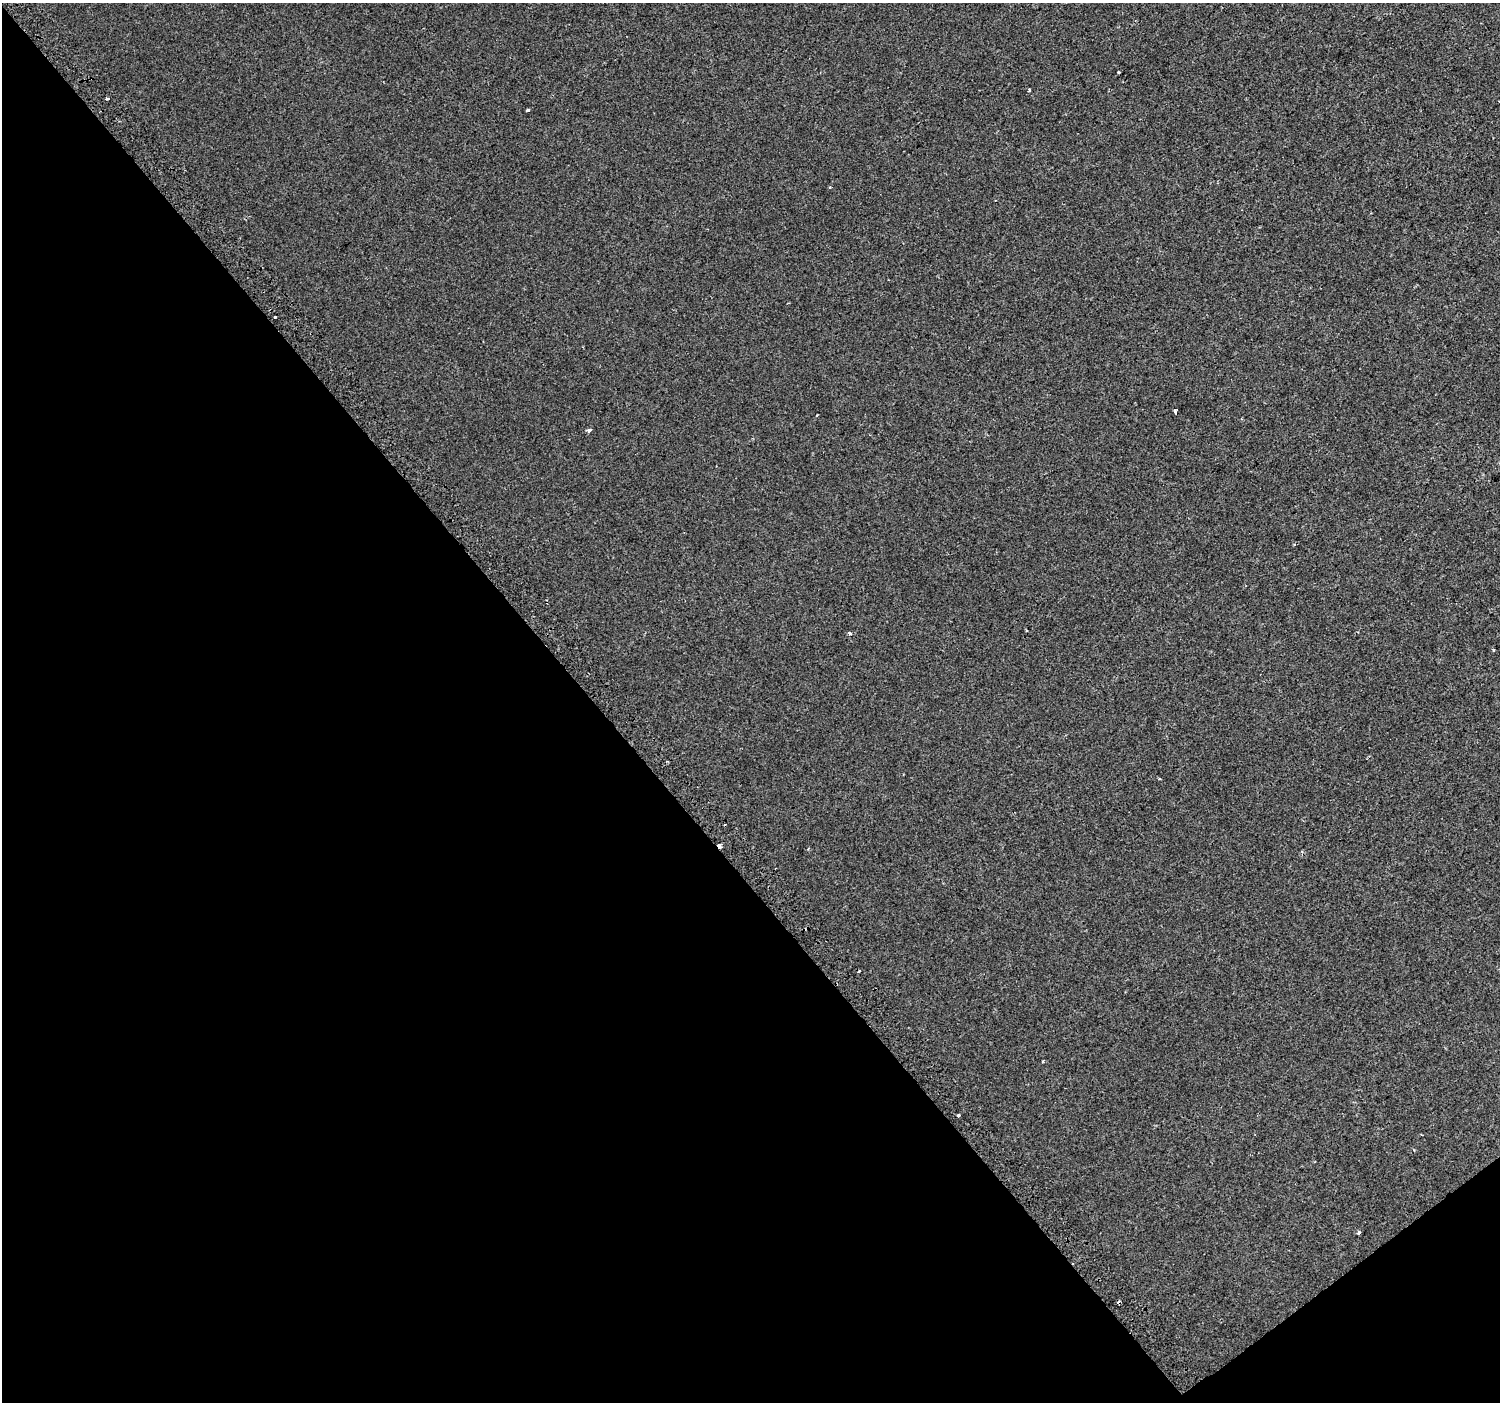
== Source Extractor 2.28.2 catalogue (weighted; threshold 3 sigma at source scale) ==
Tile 14 of 4 x 4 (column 2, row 4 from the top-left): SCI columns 1521-3018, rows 162-1561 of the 6044 x 5984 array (HDU 1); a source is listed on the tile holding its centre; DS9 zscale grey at full resolution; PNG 1502 x 1404 px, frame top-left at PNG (2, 3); no overlay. Shown black and unused: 41% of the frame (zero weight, under 2 of 3 exposures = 2% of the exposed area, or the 3 px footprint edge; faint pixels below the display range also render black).
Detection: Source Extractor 2.28.2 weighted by HDU 2 'WHT'; one run over the whole footprint, this tile lists its part. Background 7.43e-05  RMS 0.0033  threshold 0.0147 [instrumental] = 3 sigma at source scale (4.5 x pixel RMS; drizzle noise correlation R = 1.50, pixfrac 1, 0.0396/0.0396 arcsec/px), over >= 5 px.
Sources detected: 17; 2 cosmic-ray / hot-pixel residue — not listed; the other 15 listed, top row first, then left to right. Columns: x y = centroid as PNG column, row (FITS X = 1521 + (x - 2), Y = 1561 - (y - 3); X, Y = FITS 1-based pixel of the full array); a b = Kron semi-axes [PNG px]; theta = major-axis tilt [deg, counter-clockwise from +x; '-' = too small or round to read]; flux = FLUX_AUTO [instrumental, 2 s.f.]
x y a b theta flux
1119 72 3 3 - 0.68
1029 90 4 3 - 0.6
108 99 3 3 - 2.3
528 110 3 3 - 0.62
830 187 3 3 - 0.38
275 317 3 3 - 0.74
1175 411 4 3 - 0.68
589 430 3 3 - 4
1027 631 2 2 - 0.34
850 633 4 3 - 0.65
1493 650 3 3 - 0.51
1159 779 3 2 - 0.35
719 846 4 3 - 3.9
958 1115 3 3 - 3.3
1359 1233 4 3 - 0.71
Overlapping masked pixels (flux is a lower limit): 1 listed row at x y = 719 846